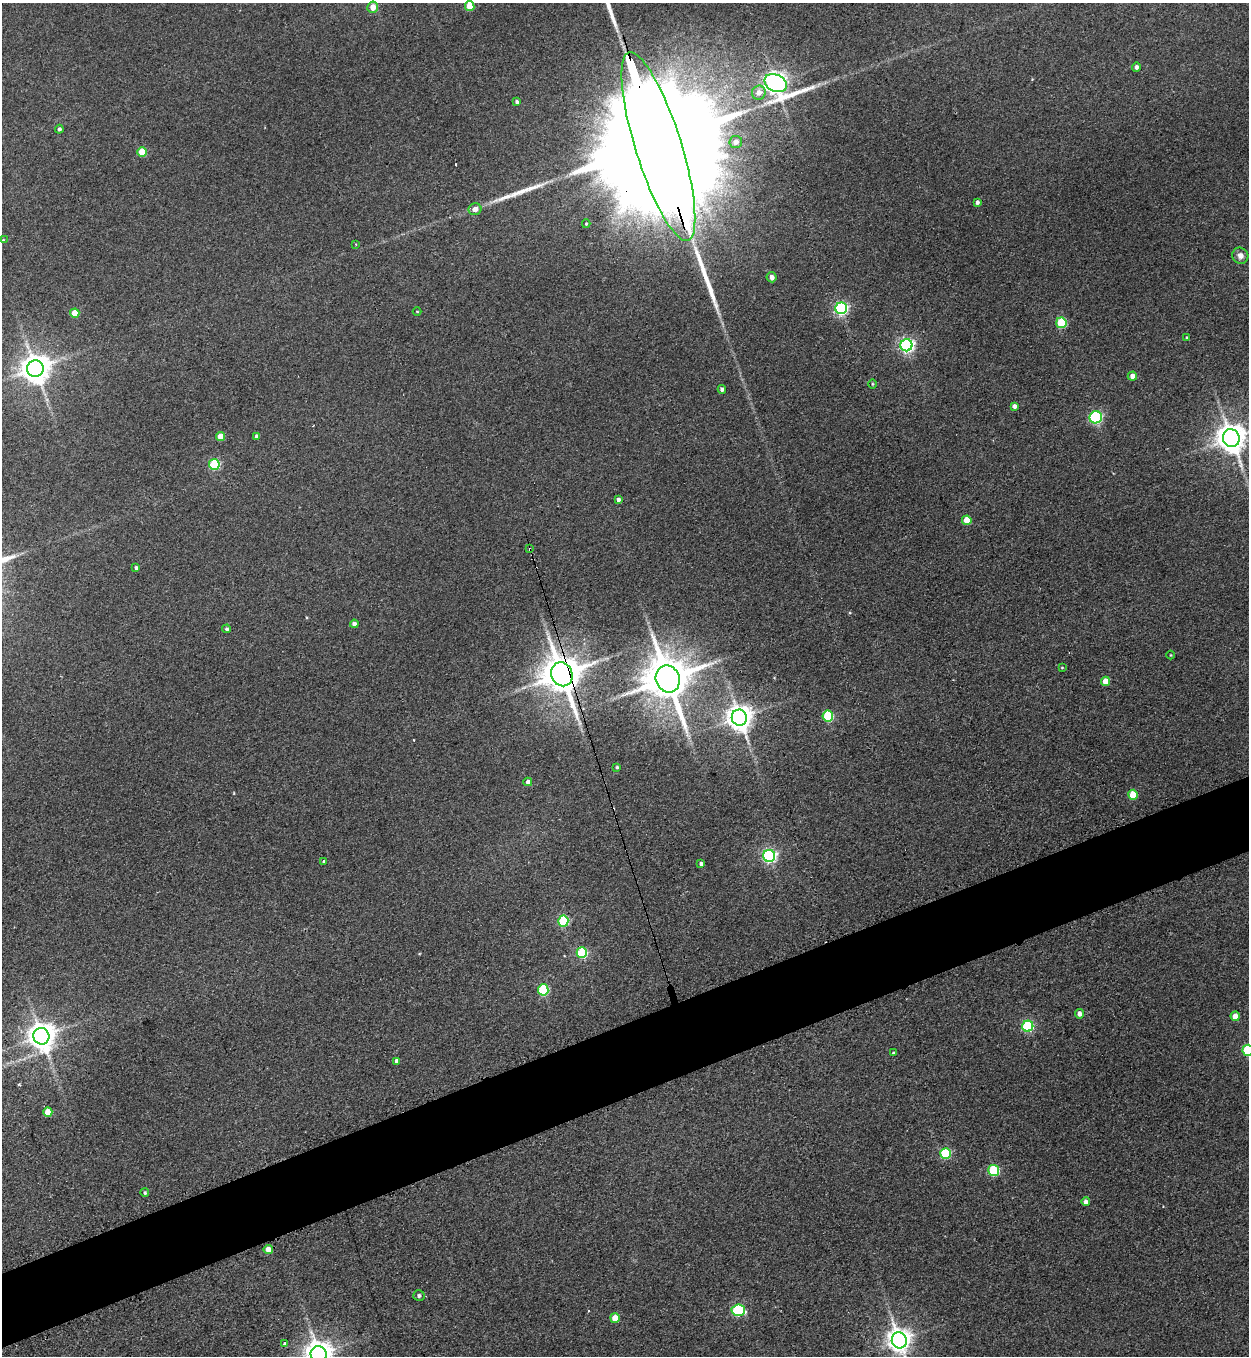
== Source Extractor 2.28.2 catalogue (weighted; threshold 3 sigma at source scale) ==
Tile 7 of 4 x 4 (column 3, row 2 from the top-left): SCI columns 2773-4019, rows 2728-4081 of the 5416 x 5455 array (HDU 1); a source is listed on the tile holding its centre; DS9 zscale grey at full resolution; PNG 1251 x 1358 px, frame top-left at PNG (2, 3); each listed source drawn as its Kron ellipse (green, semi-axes under 4 px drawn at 4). Shown black and unused: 6% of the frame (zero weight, under 3 of 4 exposures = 3% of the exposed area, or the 3 px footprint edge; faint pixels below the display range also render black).
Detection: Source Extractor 2.28.2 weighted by HDU 2 'WHT'; one run over the whole footprint, this tile lists its part. Background 0.189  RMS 0.0084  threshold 0.0377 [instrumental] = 3 sigma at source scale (4.5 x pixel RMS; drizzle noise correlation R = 1.50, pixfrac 1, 0.05/0.05 arcsec/px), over >= 5 px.
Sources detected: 79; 1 inside a brighter object's white glare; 2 cosmic-ray / hot-pixel residue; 2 long thin detections or spike segments (spike, bleed or trail) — neither listed nor drawn; the other 74 listed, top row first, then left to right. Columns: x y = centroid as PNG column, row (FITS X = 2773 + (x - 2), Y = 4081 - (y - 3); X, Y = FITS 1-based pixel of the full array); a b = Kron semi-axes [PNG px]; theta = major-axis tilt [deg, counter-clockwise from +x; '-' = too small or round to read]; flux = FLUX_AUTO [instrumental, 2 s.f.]
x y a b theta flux
470 6 5 5 - 21
373 7 5 5 - 9.7
1136 67 5 4 - 2.7
776 83 11 8 -26 660
759 93 7 6 - 7.1
517 102 4 3 - 2.2
59 129 4 4 - 2
736 142 6 6 - 4.1
658 146 98 23 -72 86000
142 152 5 5 - 22
977 202 4 3 - 2.3
475 209 6 6 - 5.5
586 224 4 3 - 0.96
3 240 4 2 - 0.53
356 244 3 3 - 0.82
1240 256 8 7 - 4.8
771 277 5 5 - 4.7
841 308 6 5 - 160
417 312 4 3 - 0.7
75 313 4 4 - 18
1061 323 5 5 - 48
1187 338 4 3 - 1.2
906 345 6 6 - 230
35 369 8 8 - 1300
1132 376 4 4 - 5.2
872 384 4 3 - 0.79
722 389 4 4 - 2.6
1014 406 4 4 - 3.3
1096 417 6 6 - 120
220 436 4 4 - 13
257 436 4 4 - 3.3
1231 438 9 8 - 1300
214 464 5 5 - 67
618 500 4 3 - 2.7
967 520 5 4 - 17
530 549 3 3 - 1.4
136 568 4 3 - 1.8
354 624 4 4 - 3.6
227 629 4 4 - 1.5
1171 655 4 3 - 0.63
1062 668 4 3 - 0.76
562 674 12 10 -67 2600
668 679 14 12 -68 3800
1105 681 4 4 - 11
828 716 5 5 - 52
739 718 8 7 - 920
617 767 3 3 - 1.3
528 782 4 4 - 3.4
1133 795 5 4 - 20
769 856 6 6 - 190
324 862 4 3 - 3.6
701 864 4 3 - 2.1
563 921 5 5 - 64
582 953 5 5 - 68
543 990 5 5 - 59
1080 1014 5 4 - 4.6
1235 1016 4 4 - 9.7
1028 1026 5 5 - 77
41 1036 8 8 - 1000
1248 1050 5 5 - 63
894 1053 3 3 - 1.4
396 1061 4 3 - 3.2
48 1112 4 4 - 16
945 1153 5 5 - 66
994 1171 5 5 - 66
145 1193 4 4 - 1.2
1086 1202 4 4 - 3.7
268 1250 4 4 - 11
419 1296 5 5 - 2.1
738 1310 6 5 - 82
615 1318 4 4 - 15
899 1340 8 7 - 730
285 1344 4 3 - 3
319 1354 8 8 - 1000
Overlapping masked pixels (flux is a lower limit): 3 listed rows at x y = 658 146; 530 549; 562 674
Isophote crosses this tile's border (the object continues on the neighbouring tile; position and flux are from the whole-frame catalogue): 4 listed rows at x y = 470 6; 1231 438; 1248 1050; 319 1354